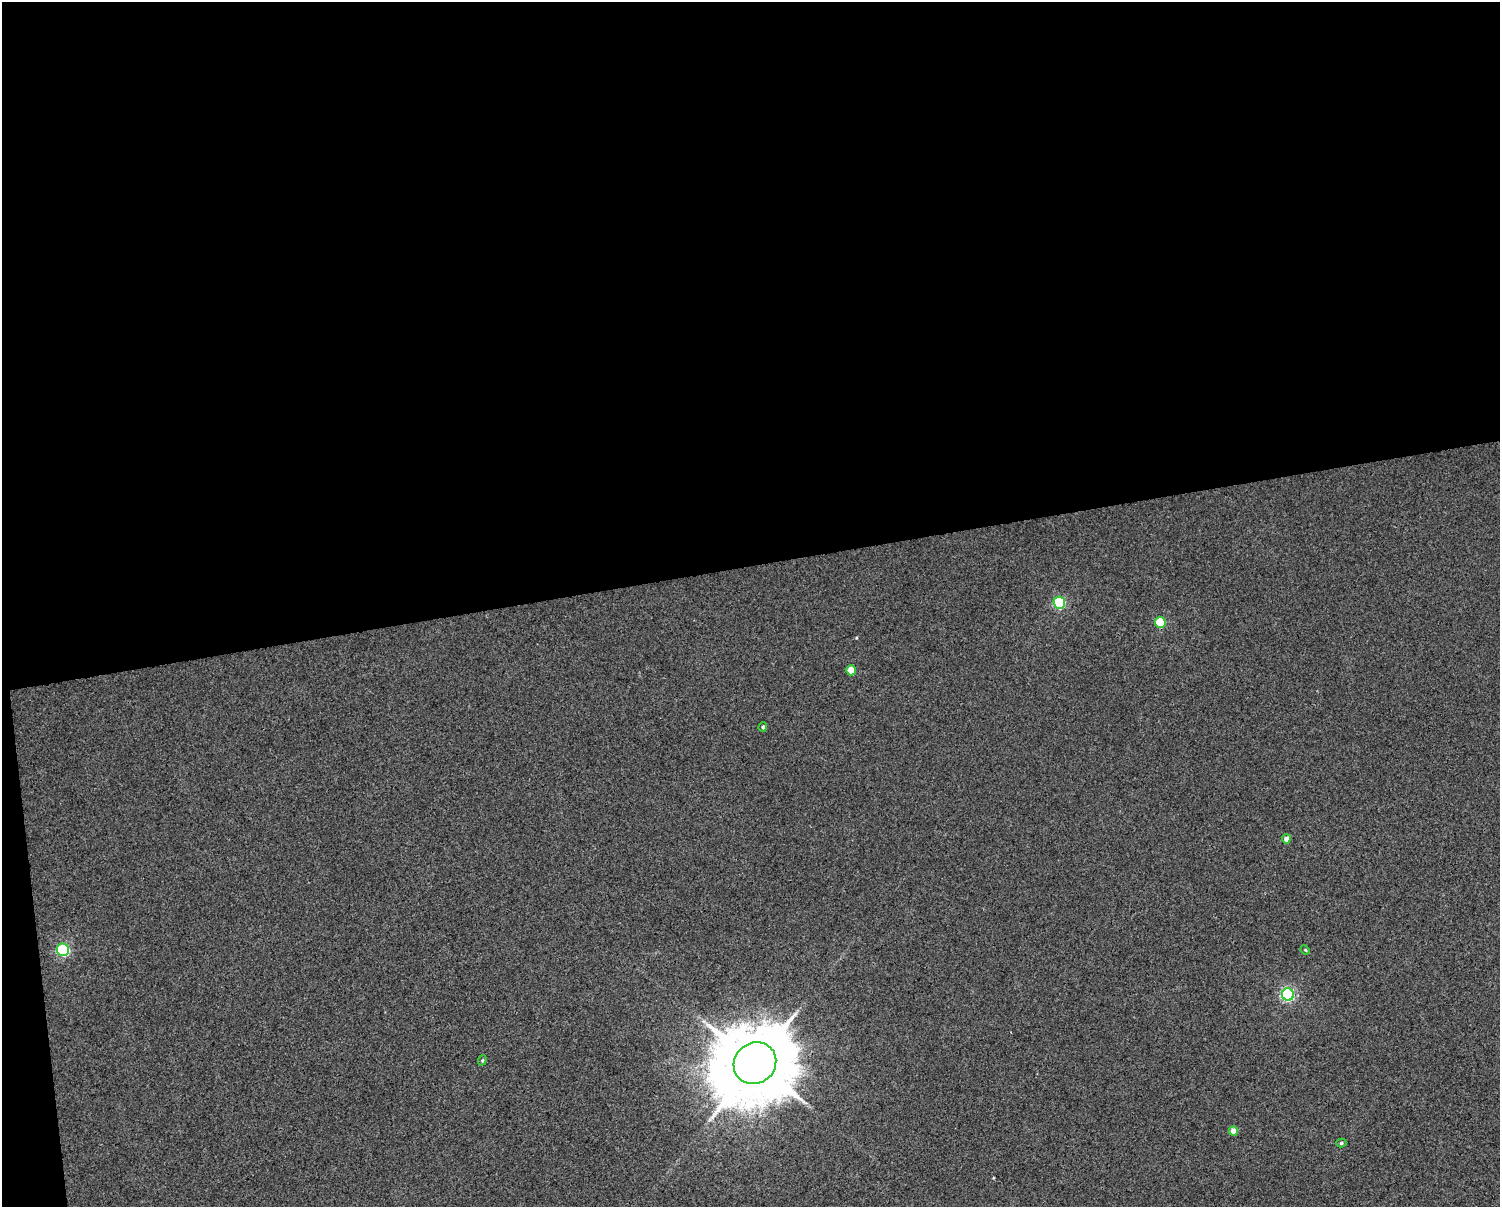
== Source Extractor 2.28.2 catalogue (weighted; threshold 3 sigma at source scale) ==
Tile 1 of 3 x 4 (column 1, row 1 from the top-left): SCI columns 26-1523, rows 3615-4819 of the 4589 x 4819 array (HDU 1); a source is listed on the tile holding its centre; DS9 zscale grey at full resolution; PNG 1502 x 1209 px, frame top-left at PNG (2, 2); each listed source drawn as its Kron ellipse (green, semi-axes under 4 px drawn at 4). Shown black and unused: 48% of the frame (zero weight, under 3 of 4 exposures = <1% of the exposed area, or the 3 px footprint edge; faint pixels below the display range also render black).
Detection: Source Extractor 2.28.2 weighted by HDU 2 'WHT'; one run over the whole footprint, this tile lists its part. Background 0.00531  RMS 0.0044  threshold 0.0198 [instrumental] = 3 sigma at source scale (4.5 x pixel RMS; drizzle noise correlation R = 1.50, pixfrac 1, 0.0396/0.0396 arcsec/px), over >= 5 px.
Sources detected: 12; all 12 listed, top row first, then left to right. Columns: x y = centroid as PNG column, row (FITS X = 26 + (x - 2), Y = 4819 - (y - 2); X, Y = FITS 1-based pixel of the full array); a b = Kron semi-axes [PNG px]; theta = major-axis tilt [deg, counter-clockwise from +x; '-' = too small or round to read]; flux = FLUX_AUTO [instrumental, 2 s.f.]
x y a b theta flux
1059 603 6 5 - 43
1160 622 5 5 - 18
851 670 5 4 - 7.6
763 727 4 4 - 0.8
1286 839 4 4 - 3.6
63 950 6 6 - 54
1305 950 5 4 - 0.46
1288 995 6 6 - 71
482 1060 5 4 - 0.62
755 1063 22 20 40 5300
1233 1131 5 4 - 4.9
1341 1143 5 4 - 0.78